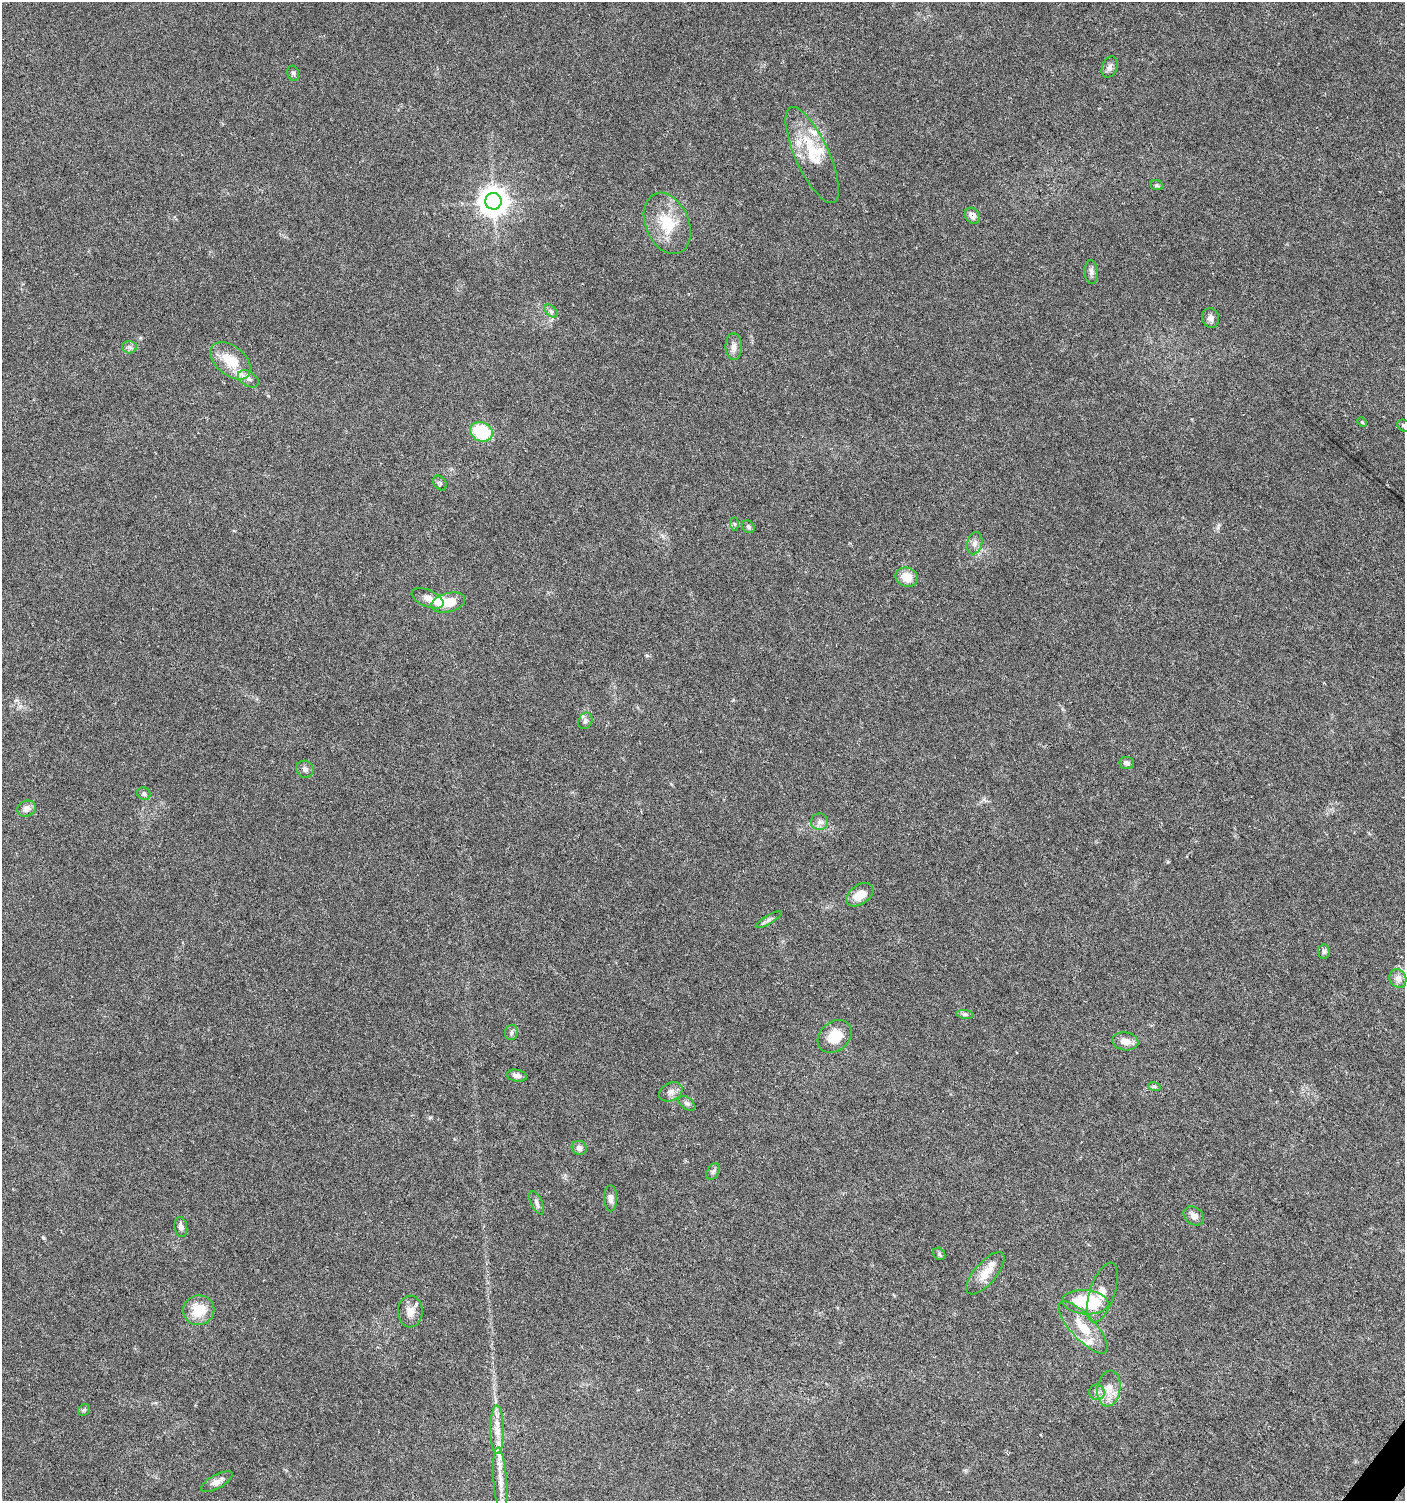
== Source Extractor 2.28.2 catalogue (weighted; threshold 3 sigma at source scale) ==
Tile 6 of 4 x 4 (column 2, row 2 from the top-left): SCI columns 1646-3048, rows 2999-4497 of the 6029 x 6005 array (HDU 1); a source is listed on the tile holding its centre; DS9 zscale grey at full resolution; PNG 1407 x 1503 px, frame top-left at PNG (2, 2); each listed source drawn as its Kron ellipse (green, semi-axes under 4 px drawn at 4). Shown black and unused: <1% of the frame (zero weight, under 5 of 9 exposures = <1% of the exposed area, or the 3 px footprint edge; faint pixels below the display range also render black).
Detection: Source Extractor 2.28.2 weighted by HDU 2 'WHT'; one run over the whole footprint, this tile lists its part. Background 0.0353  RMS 0.0025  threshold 0.0101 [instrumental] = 3 sigma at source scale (4.09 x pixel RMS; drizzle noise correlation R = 1.36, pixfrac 0.8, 0.0396/0.0396 arcsec/px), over >= 5 px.
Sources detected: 69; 2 inside a brighter object's white glare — neither listed nor drawn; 6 inside a brighter listed object's ellipse — not listed separately; the other 61 listed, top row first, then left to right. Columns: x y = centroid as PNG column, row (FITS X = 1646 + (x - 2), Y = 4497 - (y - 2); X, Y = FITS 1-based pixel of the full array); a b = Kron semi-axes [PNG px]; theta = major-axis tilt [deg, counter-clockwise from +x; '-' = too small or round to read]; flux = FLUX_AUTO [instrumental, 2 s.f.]
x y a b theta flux
1110 67 11 7 67 1
293 73 8 5 -73 0.5
812 155 52 17 -65 9.2
1157 185 6 5 - 0.34
493 201 8 8 - 380
972 216 8 7 - 1.5
667 223 32 21 -67 8.5
1091 272 12 6 -86 0.86
551 311 8 4 -45 0.49
1210 318 10 8 -77 0.98
130 347 7 6 - 0.65
734 347 13 8 -90 1.2
231 361 23 14 -40 6.1
248 379 11 7 -32 0.98
1362 422 5 4 - 0.26
1404 426 7 5 -32 0.51
481 432 12 9 -24 11
440 483 8 6 -52 0.56
734 524 6 4 -89 0.35
748 527 7 5 -47 0.46
975 543 11 7 76 1.2
907 577 11 9 -22 3.3
428 598 17 8 -23 1.7
448 602 17 9 15 3.8
585 721 8 6 65 0.73
1127 763 7 6 - 0.81
305 769 9 8 - 0.85
144 794 7 6 - 0.55
26 809 9 7 20 1.5
819 822 8 8 - 1.1
860 895 15 9 34 3.3
769 919 15 4 31 0.75
1324 951 7 5 87 0.62
1398 978 9 8 - 1.5
965 1014 9 4 -8 0.52
511 1032 7 6 - 0.62
835 1036 19 14 40 5.1
1125 1041 13 9 -9 2
517 1076 10 6 -9 0.95
1154 1086 6 4 -18 0.4
671 1092 12 9 27 1.4
687 1103 9 5 -36 0.64
579 1148 7 7 - 1
713 1172 9 5 62 0.58
611 1198 13 6 -89 1.1
537 1203 13 5 -65 0.85
1194 1216 11 8 -38 1.4
181 1227 10 6 -81 0.98
939 1254 7 5 -45 0.42
985 1273 26 11 49 3.6
1102 1293 31 12 72 3.6
1085 1302 23 12 -4 11
199 1310 16 15 - 5.4
410 1311 16 12 89 2.2
1083 1327 33 12 -47 5.8
1109 1388 18 11 82 3
1097 1392 8 8 - 0.85
84 1410 6 5 - 0.4
497 1430 24 7 -90 2.7
500 1481 33 6 -86 3.3
217 1482 17 7 29 1.4
Isophote crosses this tile's border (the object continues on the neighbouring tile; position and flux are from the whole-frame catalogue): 2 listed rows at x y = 1404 426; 500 1481
Unlisted compact peaks at least as high as the median listed source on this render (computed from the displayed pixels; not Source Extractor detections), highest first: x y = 43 1238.